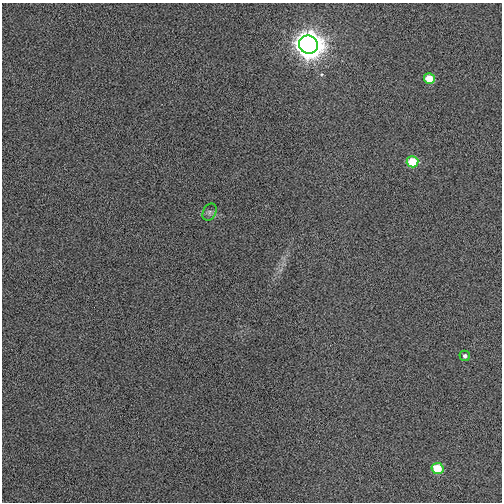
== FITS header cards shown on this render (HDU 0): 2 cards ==
NAXIS1  =                  500
NAXIS2  =                  500

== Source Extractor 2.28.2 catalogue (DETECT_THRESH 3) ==
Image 500 x 500 px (HDU 0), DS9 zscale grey, 1 PNG px = 1 image px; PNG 504 x 504 px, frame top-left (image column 1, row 500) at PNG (2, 3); each listed source drawn as its Kron ellipse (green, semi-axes under 4 px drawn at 4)
Background -0.00319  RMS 0.028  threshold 0.0852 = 3 sigma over >= 5 px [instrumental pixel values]
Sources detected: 6; all 6 listed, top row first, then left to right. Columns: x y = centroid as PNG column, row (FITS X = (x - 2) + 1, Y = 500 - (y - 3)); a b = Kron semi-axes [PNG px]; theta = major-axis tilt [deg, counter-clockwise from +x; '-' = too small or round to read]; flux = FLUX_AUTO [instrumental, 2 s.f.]
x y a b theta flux
308 45 9 9 - 2900
429 79 5 5 - 34
413 162 6 5 - 57
209 212 9 6 61 5.2
465 356 5 5 - 6.1
438 468 6 5 - 55